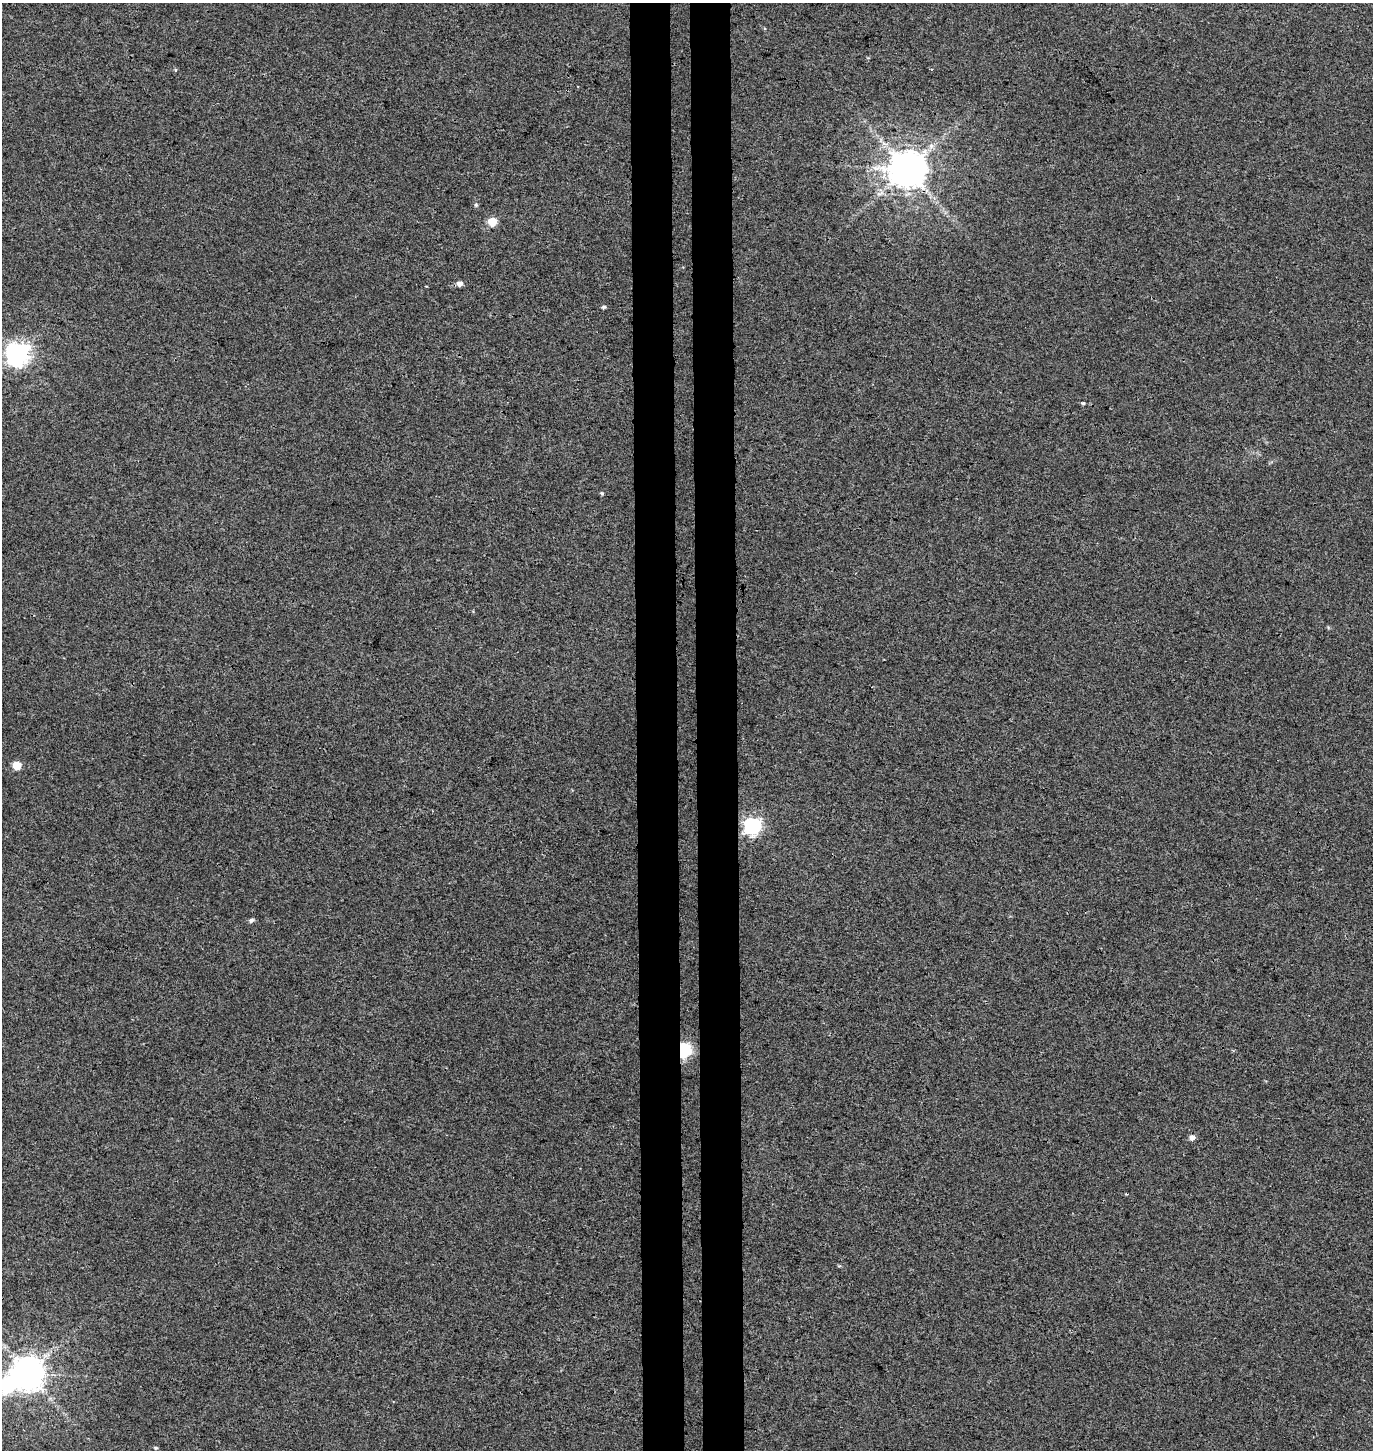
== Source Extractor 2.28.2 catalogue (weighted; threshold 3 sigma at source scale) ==
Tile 5 of 3 x 3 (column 2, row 2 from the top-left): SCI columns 1643-3013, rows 1459-2906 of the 4654 x 4357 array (HDU 1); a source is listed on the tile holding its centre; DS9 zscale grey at full resolution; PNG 1375 x 1452 px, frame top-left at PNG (2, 3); no overlay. Shown black and unused: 6% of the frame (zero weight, under 3 of 4 exposures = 5% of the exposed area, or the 3 px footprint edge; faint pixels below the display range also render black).
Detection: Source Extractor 2.28.2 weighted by HDU 2 'WHT'; one run over the whole footprint, this tile lists its part. Background 0.00251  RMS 0.004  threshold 0.0179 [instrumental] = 3 sigma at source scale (4.5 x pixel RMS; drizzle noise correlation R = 1.50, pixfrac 1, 0.0396/0.0396 arcsec/px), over >= 5 px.
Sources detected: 19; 1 inside a brighter object's white glare — not listed; the other 18 listed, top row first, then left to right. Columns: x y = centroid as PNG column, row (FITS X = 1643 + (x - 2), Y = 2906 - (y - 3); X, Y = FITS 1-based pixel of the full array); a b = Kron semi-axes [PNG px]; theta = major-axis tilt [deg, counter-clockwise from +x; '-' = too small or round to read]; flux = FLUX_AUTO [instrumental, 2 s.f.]
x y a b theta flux
931 69 3 3 - 0.4
175 70 3 3 - 1.2
907 169 11 10 - 1200
476 205 6 5 - 0.66
492 222 5 5 - 13
460 284 6 6 - 1.8
604 307 5 5 - 0.75
18 354 8 8 - 280
1083 403 5 4 - 0.53
602 493 5 4 - 0.5
17 765 5 5 - 11
752 826 7 7 - 120
251 920 6 5 - 0.97
683 1050 6 5 - 86
1192 1137 5 5 - 2
839 1266 6 3 17 0.42
28 1373 10 9 - 850
155 1448 6 4 -2 0.5
Overlapping masked pixels (flux is a lower limit): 2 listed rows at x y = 907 169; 683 1050